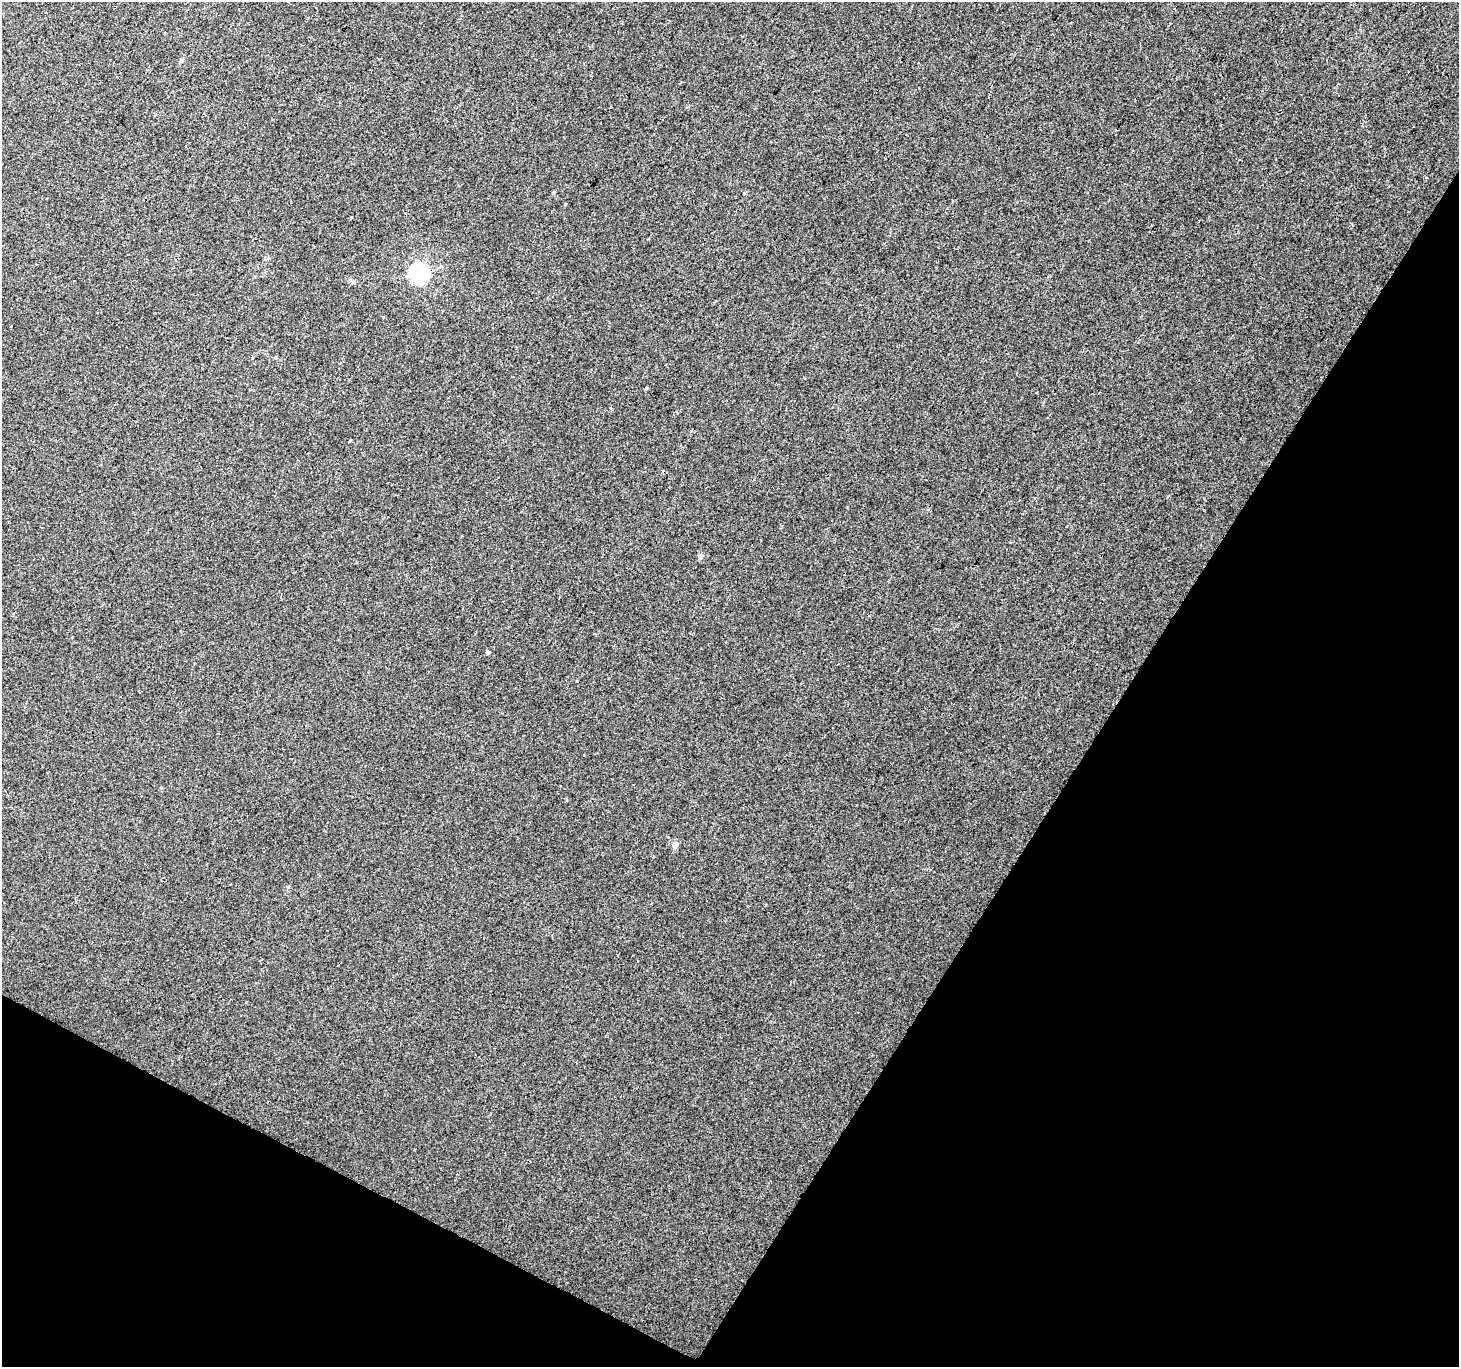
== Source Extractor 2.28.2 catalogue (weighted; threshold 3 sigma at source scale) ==
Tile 15 of 4 x 4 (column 3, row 4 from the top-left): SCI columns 2921-4377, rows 261-1625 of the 5833 x 5915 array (HDU 1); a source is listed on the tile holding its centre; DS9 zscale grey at full resolution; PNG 1461 x 1369 px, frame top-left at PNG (2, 2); no overlay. Shown black and unused: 30% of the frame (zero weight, under 2 of 3 exposures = <1% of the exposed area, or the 3 px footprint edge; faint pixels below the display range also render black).
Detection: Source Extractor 2.28.2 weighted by HDU 2 'WHT'; one run over the whole footprint, this tile lists its part. Background 0.0134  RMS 0.0059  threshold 0.0267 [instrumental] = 3 sigma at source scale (4.5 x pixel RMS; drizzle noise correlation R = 1.50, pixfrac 1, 0.0396/0.0396 arcsec/px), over >= 5 px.
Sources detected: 9; all 9 listed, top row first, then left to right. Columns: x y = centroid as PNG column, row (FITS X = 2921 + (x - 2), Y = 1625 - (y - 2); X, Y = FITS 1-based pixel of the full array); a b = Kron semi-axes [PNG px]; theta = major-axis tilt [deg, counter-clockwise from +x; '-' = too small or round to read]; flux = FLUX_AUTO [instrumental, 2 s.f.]
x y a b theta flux
181 60 5 5 - 0.85
554 192 5 3 - 0.64
419 273 7 6 - 230
383 317 3 3 - 0.62
645 389 5 3 - 0.73
610 408 4 3 - 0.62
700 557 5 4 - 2.7
488 652 5 4 - 0.72
675 845 5 5 - 4.7